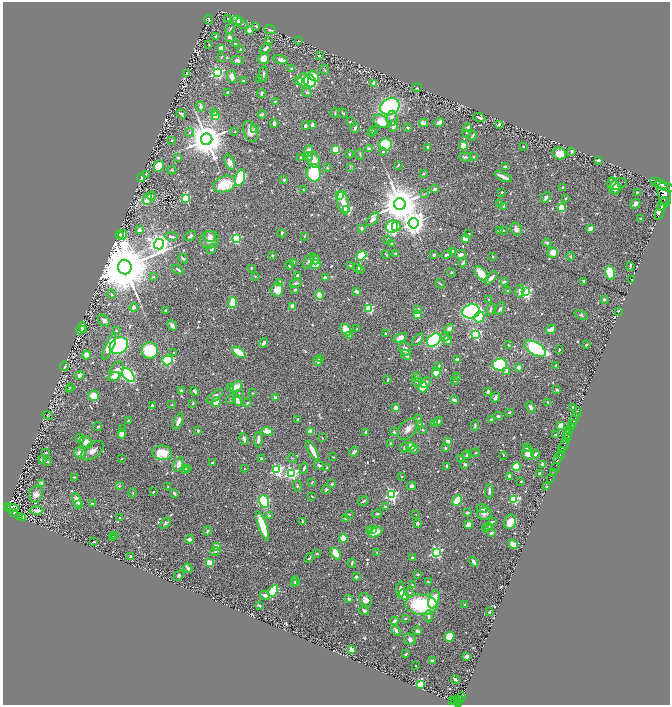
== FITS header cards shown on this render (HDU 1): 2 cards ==
NAXIS1  =                 1335
NAXIS2  =                 1406

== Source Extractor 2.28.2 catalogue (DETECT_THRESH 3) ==
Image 1335 x 1406 px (HDU 1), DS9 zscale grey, zoomed out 1/2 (1 PNG px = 2 x 2 image px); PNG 672 x 707 px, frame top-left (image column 2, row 1406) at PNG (3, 2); each listed source drawn as its Kron ellipse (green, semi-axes under 4 px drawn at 4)
Background 0.761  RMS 0.019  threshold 0.0574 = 3 sigma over >= 5 px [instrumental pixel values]
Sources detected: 757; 28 cannot appear on this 1/2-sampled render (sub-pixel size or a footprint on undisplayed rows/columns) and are neither listed nor drawn; of the other 729, the 500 brightest by FLUX_AUTO listed and drawn (229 fainter detections omitted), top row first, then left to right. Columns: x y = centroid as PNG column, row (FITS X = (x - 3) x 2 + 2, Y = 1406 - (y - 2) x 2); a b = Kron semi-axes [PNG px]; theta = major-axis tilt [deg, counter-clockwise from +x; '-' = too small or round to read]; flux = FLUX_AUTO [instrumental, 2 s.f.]
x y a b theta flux
208 19 5 3 - 4.9
228 19 2 2 - 5.2
237 21 5 4 - 36
242 24 6 3 -39 4.3
256 26 4 2 - 3
230 28 6 2 59 3.6
250 30 4 4 - 39
270 30 6 2 -24 6.7
216 36 4 3 - 4.6
229 37 2 2 - 29
268 40 4 3 - 3.6
298 41 2 2 - 4
235 44 3 2 - 4.1
209 45 3 2 - 2.9
222 48 4 3 - 37
266 48 6 3 41 11
240 49 3 2 - 4.3
319 56 2 2 - 4.9
221 57 3 2 - 3.3
264 58 6 5 - 35
237 60 7 4 -9 11
281 60 7 3 -16 20
292 68 4 3 - 3.9
325 70 6 2 -67 3.5
186 73 3 3 - 3.8
217 73 4 3 - 540
263 74 8 2 85 6.9
314 76 6 4 -50 25
232 77 6 4 -69 24
260 79 3 2 - 6.9
243 80 2 2 - 4.9
299 80 2 2 - 37
303 80 6 5 - 36
310 81 6 5 - 530
374 83 3 3 - 16
417 88 5 2 - 2.9
228 92 4 2 - 7.7
307 93 5 3 - 5
261 94 4 3 - 7.3
275 101 3 2 - 3.4
201 107 5 4 - 16
390 107 10 8 23 490
214 112 4 3 - 16
335 113 4 3 - 3.3
343 113 5 2 - 3.9
181 114 5 2 - 7.2
216 115 4 3 - 62
262 115 4 3 - 11
479 117 6 3 -14 9.4
392 118 7 5 84 21
381 121 8 6 -28 82
350 122 3 2 - 3.2
424 123 4 3 - 34
439 123 5 3 - 53
274 124 4 3 - 11
499 124 2 2 - 22
312 125 3 3 - 12
305 126 3 2 - 6.6
393 126 6 4 87 22
408 127 3 2 - 7.7
255 128 3 3 - 5.1
355 128 5 3 - 6.5
467 128 4 3 - 11
374 130 4 3 - 4.1
250 131 11 6 -70 39
235 132 2 2 - 3.5
372 132 3 3 - 4.2
189 133 4 3 - 3.9
466 133 2 2 - 3
472 136 5 2 - 7.3
207 139 6 5 - 11000
172 140 2 2 - 6.4
386 144 6 6 - 200
464 146 4 3 - 61
523 146 2 2 - 3.3
428 147 4 2 - 5.3
336 149 4 3 - 84
369 149 3 3 - 15
309 151 6 3 68 40
572 151 3 3 - 10
383 152 3 2 - 4.7
559 153 7 5 -22 48
349 154 4 3 - 3.4
360 154 5 3 - 5
473 156 3 3 - 3
177 157 4 3 - 3.8
309 157 4 3 - 9.7
465 157 6 4 -2 6
300 158 3 2 - 3.6
314 160 8 6 -65 41
598 160 3 2 - 10
230 162 8 4 -67 24
398 165 4 2 - 4
159 166 5 5 - 69
350 167 3 2 - 3
505 167 3 3 - 10
327 168 3 3 - 4.4
172 170 4 3 - 3.3
314 173 9 7 -83 140
423 173 4 3 - 4.1
146 174 3 2 - 5
141 177 4 2 - 9.7
240 177 8 4 72 180
503 177 9 2 -24 34
284 180 2 2 - 23
659 183 9 2 -22 3000
225 184 12 8 17 100
618 184 9 5 21 11
614 186 9 5 -74 25
665 186 10 2 -20 3500
563 187 3 3 - 3.5
435 189 4 3 - 13
616 189 6 3 63 9.2
303 190 3 2 - 3.7
501 192 2 2 - 3.5
637 192 3 2 - 4.3
424 194 4 2 - 3.1
664 194 12 6 -75 7000
152 196 5 3 - 6.4
340 196 3 3 - 330
546 197 6 4 51 9.4
566 198 3 3 - 4.2
147 199 6 3 65 88
186 199 3 3 - 210
343 203 12 5 -78 57
500 203 4 3 - 9.5
400 204 6 6 - 14000
635 204 5 4 - 16
663 204 7 2 68 1400
503 206 4 3 - 3.7
561 208 3 3 - 190
347 210 3 3 - 270
660 211 9 2 68 2100
372 219 8 4 48 16
640 219 2 2 - 4.2
414 223 5 5 - 3100
396 226 5 4 - 18
392 227 6 6 - 260
362 228 4 3 - 5.2
516 229 6 5 - 15
590 229 3 3 - 36
139 230 4 3 - 13
503 230 2 2 - 3.1
499 231 4 3 - 5.8
282 233 4 2 - 5.3
119 234 3 3 - 15
468 234 3 2 - 4.1
123 235 5 4 - 29
171 236 6 3 -7 11
190 236 6 3 35 8.2
304 236 3 3 - 3.2
210 237 6 5 - 20
236 239 3 3 - 310
465 239 4 4 - 44
209 240 9 8 - 27
387 240 3 2 - 3.5
547 243 4 3 - 8.3
159 244 5 5 - 2600
392 244 3 3 - 4.9
211 249 5 4 - 8.5
452 251 3 3 - 5.8
553 252 5 5 - 38
386 254 4 2 - 4.1
395 254 4 3 - 3.2
272 255 2 2 - 6
434 255 3 2 - 12
447 255 5 2 - 7.7
460 255 5 3 - 19
361 256 5 4 - 190
570 256 4 3 - 3.4
493 257 2 2 - 2.8
183 258 5 3 - 5.2
315 259 5 4 - 8.2
309 261 8 4 59 9.6
294 262 4 3 - 7
463 263 4 2 - 7.5
315 264 5 4 - 77
289 265 4 3 - 5.9
350 266 3 3 - 5
630 266 4 2 - 5.9
125 267 7 7 - 35000
251 268 2 2 - 4.7
358 268 4 3 - 3.5
178 269 6 2 -35 6.3
360 269 4 3 - 5.2
452 272 4 3 - 3.8
610 273 7 5 -77 95
481 274 9 5 -50 67
255 276 4 3 - 3.8
297 276 4 3 - 7.7
154 277 4 3 - 4
325 278 3 2 - 14
491 278 8 4 45 20
632 280 2 1 - 6.6
584 281 3 2 - 6.3
504 282 3 2 - 12
280 283 4 3 - 30
295 283 6 3 15 9.8
440 284 5 2 - 4
277 290 7 6 - 42
295 290 3 3 - 5.8
356 291 4 3 - 11
507 291 2 2 - 6.5
520 291 6 3 80 18
525 292 4 3 - 620
111 294 4 3 - 6.1
319 295 5 4 - 31
604 299 2 2 - 23
489 300 4 3 - 5.3
233 302 6 3 82 63
292 306 4 3 - 11
134 307 4 4 - 9.4
369 308 3 3 - 260
418 309 2 2 - 20
491 309 6 3 75 7.2
500 309 7 4 61 6.3
166 311 3 2 - 6.8
471 311 9 7 14 880
618 311 2 2 - 3
417 314 3 2 - 100
581 315 7 4 -23 7
479 317 5 5 - 190
104 321 7 5 -42 12
172 325 5 3 - 15
81 328 6 4 65 44
449 328 5 3 - 21
357 329 2 2 - 8.9
551 329 5 3 - 22
83 330 3 2 - 12
116 330 2 2 - 4.7
346 330 6 4 -49 82
386 333 3 2 - 3.1
475 334 3 3 - 470
350 336 3 3 - 3.6
445 337 4 3 - 11
400 338 7 4 26 21
418 339 7 3 45 12
434 340 7 5 43 590
448 340 5 3 - 13
264 343 5 3 - 9.4
508 345 3 2 - 2.9
586 345 3 2 - 4.1
119 346 10 7 36 390
109 347 14 4 66 91
535 348 12 6 -32 460
405 349 7 5 -59 18
560 349 2 2 - 4.2
150 350 8 8 - 140
239 352 7 3 -36 84
174 353 3 2 - 3.6
86 355 4 4 - 36
406 355 6 3 -44 16
320 359 3 2 - 7.8
167 360 5 5 - 300
458 360 3 3 - 26
318 361 5 3 - 14
500 364 7 6 - 280
65 366 4 3 - 5.1
556 366 3 2 - 7.3
438 367 4 3 - 13
519 367 4 3 - 11
116 371 10 6 64 39
507 371 4 3 - 23
436 372 5 4 - 87
80 375 4 4 - 16
128 375 8 5 -53 670
114 377 6 4 21 21
416 377 4 3 - 4
457 377 4 3 - 4.5
388 379 3 2 - 4.6
455 381 3 3 - 5.7
416 382 4 2 - 3.5
426 382 6 4 47 9.8
70 387 4 3 - 4.7
236 387 6 4 39 56
423 387 5 4 - 59
230 388 3 3 - 3
69 390 4 3 - 3.2
557 390 3 2 - 5
181 391 3 3 - 9.7
194 391 5 2 - 7.4
488 392 4 3 - 8.3
239 393 3 3 - 3.3
253 393 3 2 - 3.8
94 396 5 5 - 48
215 396 10 4 39 13
275 398 2 2 - 20
495 398 5 3 - 9.1
231 399 5 4 - 5.6
454 400 4 2 - 12
237 401 6 3 -55 37
216 402 5 3 - 96
548 402 2 2 - 4
193 403 3 2 - 5.2
247 403 4 3 - 5.4
172 405 3 2 - 3.6
152 406 4 3 - 9.2
530 407 6 3 -57 10
573 407 2 2 - 6.3
395 408 3 3 - 30
509 412 4 3 - 4.7
577 412 5 2 - 1500
48 415 5 4 - 3.6
498 416 4 3 - 6
419 418 4 3 - 3
298 419 3 2 - 4.1
491 419 3 2 - 3.6
575 419 6 2 72 1300
128 421 4 2 - 4.8
438 421 5 4 - 8.4
178 422 9 3 64 24
434 423 4 3 - 11
572 423 4 2 - 280
420 425 3 3 - 3.7
475 426 5 3 - 7.2
561 426 4 3 - 51
98 427 4 2 - 4.9
571 427 3 2 - 270
123 429 3 3 - 3.7
408 429 12 8 50 27
422 430 3 2 - 5.2
570 430 4 3 - 830
198 431 3 2 - 8.3
267 431 5 3 - 36
311 431 3 3 - 39
365 432 3 2 - 6.1
394 432 3 2 - 4.9
122 434 5 3 - 48
568 434 4 2 - 590
555 435 3 2 - 3
322 438 3 2 - 3.1
566 438 4 3 - 1100
80 439 5 3 - 8
244 439 6 3 -73 14
258 440 7 3 88 19
448 441 3 2 - 20
86 442 7 6 - 32
391 443 4 3 - 3.1
564 445 7 2 66 2300
404 447 5 4 - 8.6
411 447 5 4 - 59
527 447 4 3 - 4.4
445 448 3 3 - 5.3
414 449 4 3 - 5.8
312 450 10 3 -62 46
562 450 3 1 - 350
92 451 13 7 35 26
354 452 5 3 - 12
46 453 3 2 - 3.7
80 453 6 5 - 26
162 453 10 7 -5 80
476 453 4 3 - 3.4
467 454 5 3 - 5
528 454 7 5 -59 26
535 454 4 2 - 10
503 455 4 3 - 3.5
560 455 5 2 - 1200
466 456 4 3 - 4.2
333 457 3 2 - 3
261 458 2 2 - 7.6
292 458 5 2 - 3.5
121 459 2 2 - 2.9
461 459 4 3 - 3.1
558 459 2 1 - 160
42 460 3 3 - 9.1
47 461 4 2 - 4.8
213 463 4 2 - 5
179 464 7 4 67 29
465 464 3 3 - 8
543 464 4 3 - 12
319 465 4 3 - 8
446 467 4 2 - 8.7
516 467 4 4 - 120
188 468 2 2 - 22
244 468 2 2 - 3.1
304 468 5 3 - 8.1
327 468 3 2 - 4.4
555 468 2 1 - 32
277 470 4 3 - 540
185 471 4 3 - 20
553 472 2 1 - 22
291 473 4 4 - 670
540 474 3 3 - 6.7
401 476 2 2 - 3.5
510 476 3 3 - 13
74 477 4 2 - 3.4
551 478 3 1 - 14
521 481 2 2 - 3.9
312 482 2 2 - 3.7
42 484 4 3 - 13
332 484 2 2 - 13
119 486 4 3 - 4.3
297 486 6 4 -74 5.2
411 486 5 3 - 7.1
168 487 3 2 - 3.6
546 487 4 3 - 3.1
326 490 4 3 - 6.5
489 491 7 3 88 11
153 492 3 2 - 5.7
133 493 4 2 - 3.1
174 493 4 2 - 8.6
36 494 8 7 - 21
391 495 4 3 - 570
312 496 2 2 - 3.5
77 500 7 3 -67 44
457 500 6 3 60 98
513 500 3 3 - 230
264 501 6 5 - 320
363 501 6 2 27 4.9
93 504 4 3 - 7.2
79 505 3 3 - 5.2
8 506 4 2 - 93
385 507 3 3 - 6.7
12 508 6 3 -2 58
482 509 6 4 -21 6.5
37 511 7 3 2 16
14 513 3 3 - 100
467 513 3 3 - 7.8
350 514 3 2 - 3.3
377 514 5 3 - 4.9
416 514 2 2 - 2.9
484 514 7 6 - 16
269 516 2 2 - 19
20 517 3 2 - 42
120 517 2 2 - 4.9
22 518 4 3 - 28
345 519 3 3 - 3
302 521 4 2 - 4.5
493 521 4 2 - 4
510 522 7 6 - 61
165 523 6 4 45 7
417 523 3 3 - 11
469 525 4 3 - 27
263 526 15 4 -70 110
489 527 4 3 - 4.1
485 529 2 2 - 2.9
370 530 3 3 - 13
373 530 4 3 - 12
207 531 4 3 - 6.5
376 532 7 4 27 63
491 533 4 2 - 8.1
115 536 2 2 - 4.1
113 537 4 2 - 12
343 538 4 3 - 58
189 539 4 3 - 12
94 542 3 2 - 4.1
513 544 5 3 - 36
216 547 3 3 - 110
215 551 5 3 - 5.6
377 552 2 2 - 4.2
436 552 4 3 - 500
317 554 4 2 - 3.9
336 554 6 3 -54 81
131 557 3 2 - 16
413 557 4 3 - 5.1
309 558 5 2 - 4.8
474 562 5 3 - 12
209 563 3 3 - 120
352 563 4 2 - 6.1
188 568 5 2 - 11
417 574 4 3 - 4.3
179 576 6 4 47 7.2
356 577 3 3 - 10
295 581 4 3 - 14
428 582 3 2 - 3.7
295 584 3 2 - 3
412 585 3 2 - 3.1
400 589 8 3 86 25
273 591 6 4 61 140
410 593 4 3 - 4.2
404 594 5 4 - 51
265 595 5 3 - 13
349 599 4 4 - 7.2
434 599 9 5 74 75
365 600 7 5 -47 19
259 605 3 2 - 6
421 605 16 10 -5 280
465 605 2 2 - 5.6
364 611 5 4 - 9.1
489 612 2 2 - 3.3
428 616 6 4 -89 12
405 618 4 3 - 5.8
394 621 4 3 - 11
396 630 6 3 -63 10
417 631 4 4 - 9
449 637 5 5 - 47
410 639 6 5 - 10
352 649 2 2 - 93
406 654 3 2 - 5.1
466 656 4 3 - 14
432 660 3 2 - 5.1
415 666 2 2 - 4.1
455 679 4 2 - 8.8
420 684 3 3 - 190
462 697 3 2 - 300
460 700 4 2 - 260
452 701 3 2 - 190
455 701 4 2 - 340
457 702 2 1 - 160
459 704 4 3 - 480
At the frame edge (FLAGS 8, measured only in part): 1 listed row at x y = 459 704
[229 fainter detections neither listed nor drawn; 28 sub-pixel or undisplayed-footprint detections neither listed nor drawn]